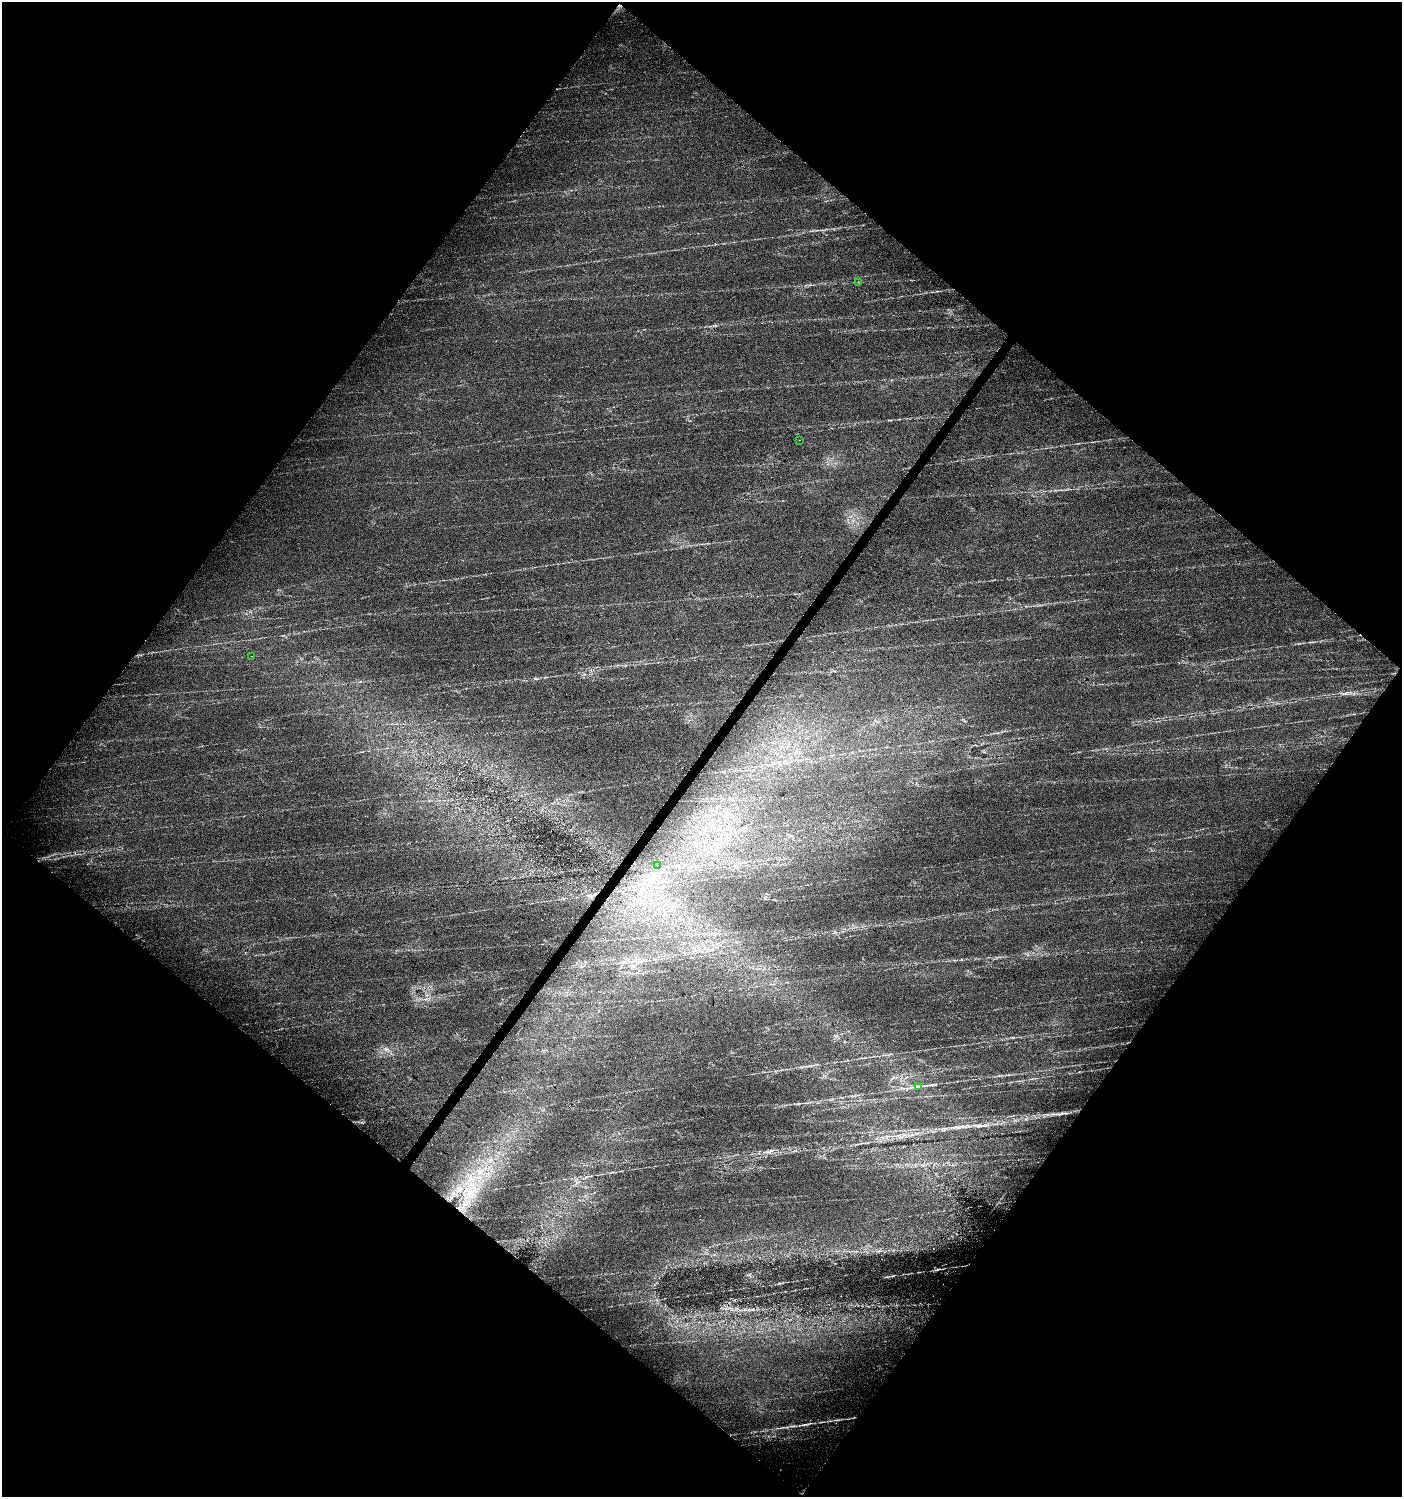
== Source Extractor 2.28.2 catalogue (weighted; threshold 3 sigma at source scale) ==
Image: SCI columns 177-5773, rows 7-5983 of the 6017 x 5984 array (HDU 1 of 3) = the unmasked area's bounding box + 8 px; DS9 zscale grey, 4 x 4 block average (1 PNG px = mean of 4 x 4 image px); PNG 1404 x 1499 px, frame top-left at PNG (2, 2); each listed source drawn as its Kron ellipse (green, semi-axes under 4 px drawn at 4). Shown black and unused: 50% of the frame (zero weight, under 3 of 4 exposures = <1% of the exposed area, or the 3 px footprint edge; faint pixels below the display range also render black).
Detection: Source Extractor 2.28.2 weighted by HDU 2 'WHT'. Background 0.0243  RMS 0.0043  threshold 0.0193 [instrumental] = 3 sigma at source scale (4.5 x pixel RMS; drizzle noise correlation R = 1.50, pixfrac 1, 0.0396/0.0396 arcsec/px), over >= 5 px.
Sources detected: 7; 2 cosmic-ray / hot-pixel residue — neither listed nor drawn; the other 5 listed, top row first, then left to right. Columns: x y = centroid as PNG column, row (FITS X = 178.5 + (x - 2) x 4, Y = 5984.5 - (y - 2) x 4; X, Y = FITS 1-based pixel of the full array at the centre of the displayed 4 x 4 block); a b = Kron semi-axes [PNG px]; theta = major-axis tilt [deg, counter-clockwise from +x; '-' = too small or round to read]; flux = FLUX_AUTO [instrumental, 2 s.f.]
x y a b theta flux
858 282 2 2 - 0.52
800 440 2 2 - 1.3
251 656 2 2 - 0.47
657 866 2 2 - 6.3
918 1086 2 2 - 1.5